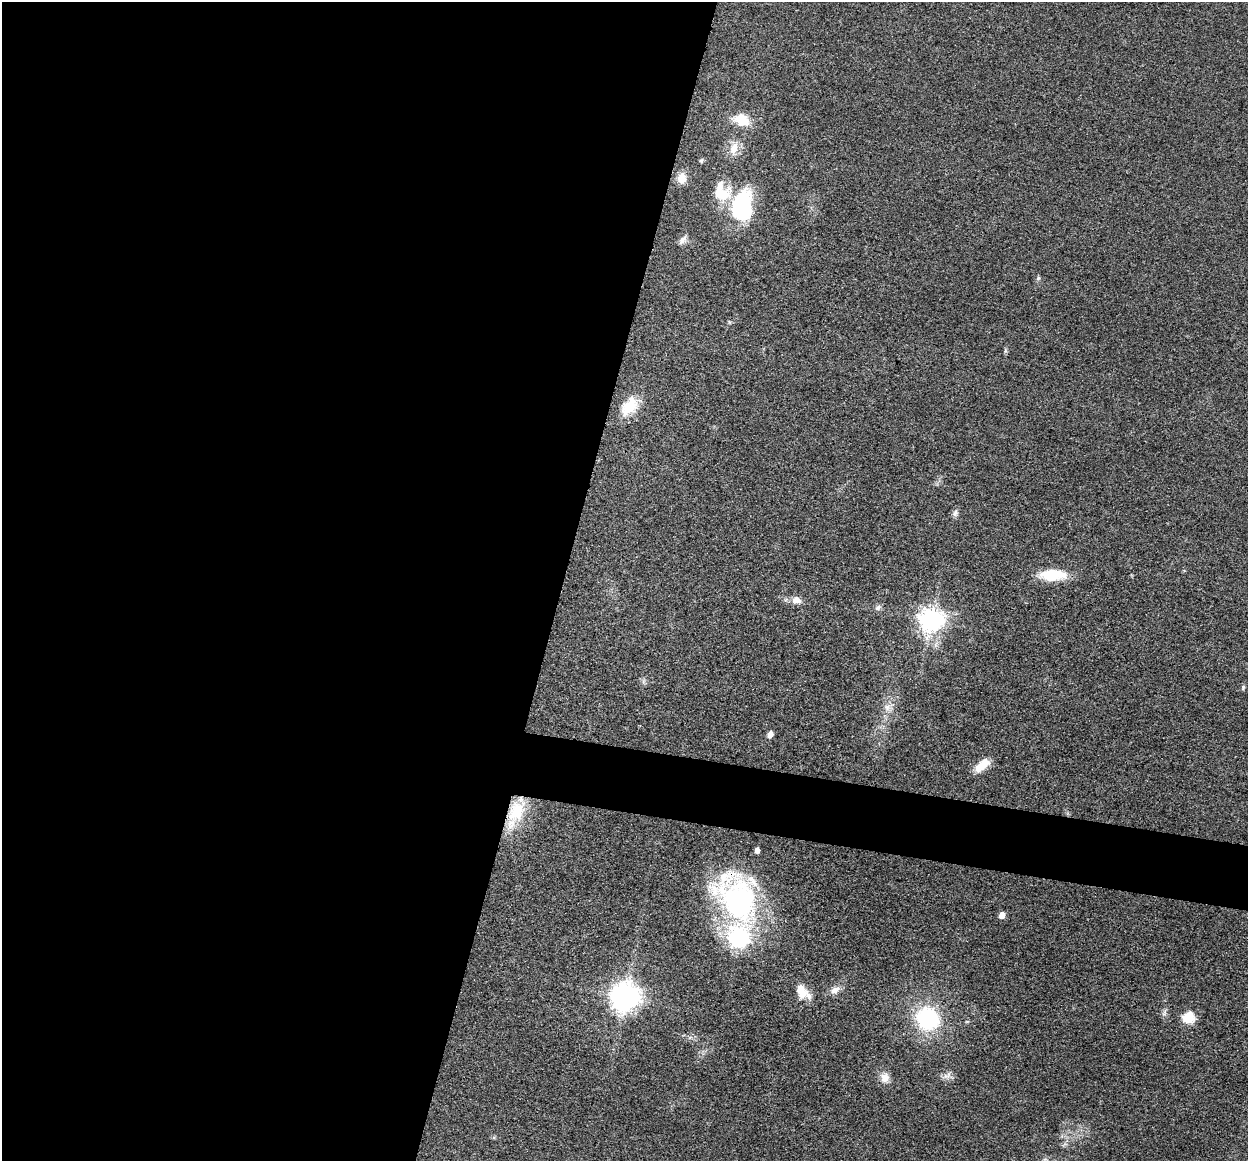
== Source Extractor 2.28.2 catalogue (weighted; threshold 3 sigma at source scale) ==
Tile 5 of 4 x 4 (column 1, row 2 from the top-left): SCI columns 6-1251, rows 2447-3605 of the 4993 x 5012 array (HDU 1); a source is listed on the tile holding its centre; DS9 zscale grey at full resolution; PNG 1250 x 1163 px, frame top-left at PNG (2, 2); no overlay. Shown black and unused: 48% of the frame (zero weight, under 3 of 4 exposures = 1% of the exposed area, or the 3 px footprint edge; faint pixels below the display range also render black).
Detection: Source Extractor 2.28.2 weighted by HDU 2 'WHT'; one run over the whole footprint, this tile lists its part. Background 0.103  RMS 0.0077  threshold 0.0345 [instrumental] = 3 sigma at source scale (4.5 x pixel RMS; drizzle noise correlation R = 1.50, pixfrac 1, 0.05/0.05 arcsec/px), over >= 5 px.
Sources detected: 33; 3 inside a brighter object's white glare — not listed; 2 inside a brighter listed object's ellipse — not listed separately; the other 28 listed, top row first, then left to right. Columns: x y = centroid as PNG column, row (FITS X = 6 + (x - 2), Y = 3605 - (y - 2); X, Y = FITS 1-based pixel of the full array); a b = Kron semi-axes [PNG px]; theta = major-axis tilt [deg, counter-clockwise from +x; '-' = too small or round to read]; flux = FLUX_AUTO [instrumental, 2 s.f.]
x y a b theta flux
742 120 17 13 -22 17
734 148 17 10 70 9.3
701 160 6 5 - 1.2
682 178 11 9 88 8.9
742 205 36 23 68 58
683 240 13 7 48 3.8
1038 278 6 5 - 1.3
629 406 26 17 48 20
955 513 10 7 65 2.7
1053 575 31 13 1 24
796 600 13 9 -16 5.5
878 608 10 6 45 2.2
931 620 8 8 - 640
1243 687 7 5 75 1.3
887 707 9 7 88 3.9
770 734 5 5 - 6.2
981 766 20 9 40 13
517 810 35 18 64 34
737 899 70 46 -66 160
1002 915 5 5 - 7.4
739 939 8 8 - 280
834 990 13 9 31 5.3
802 991 19 11 -49 14
623 998 10 10 - 710
1188 1018 6 6 - 57
927 1019 23 21 -48 70
948 1075 13 5 68 3.1
885 1078 13 11 -66 6.7
Overlapping masked pixels (flux is a lower limit): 2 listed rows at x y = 517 810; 737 899